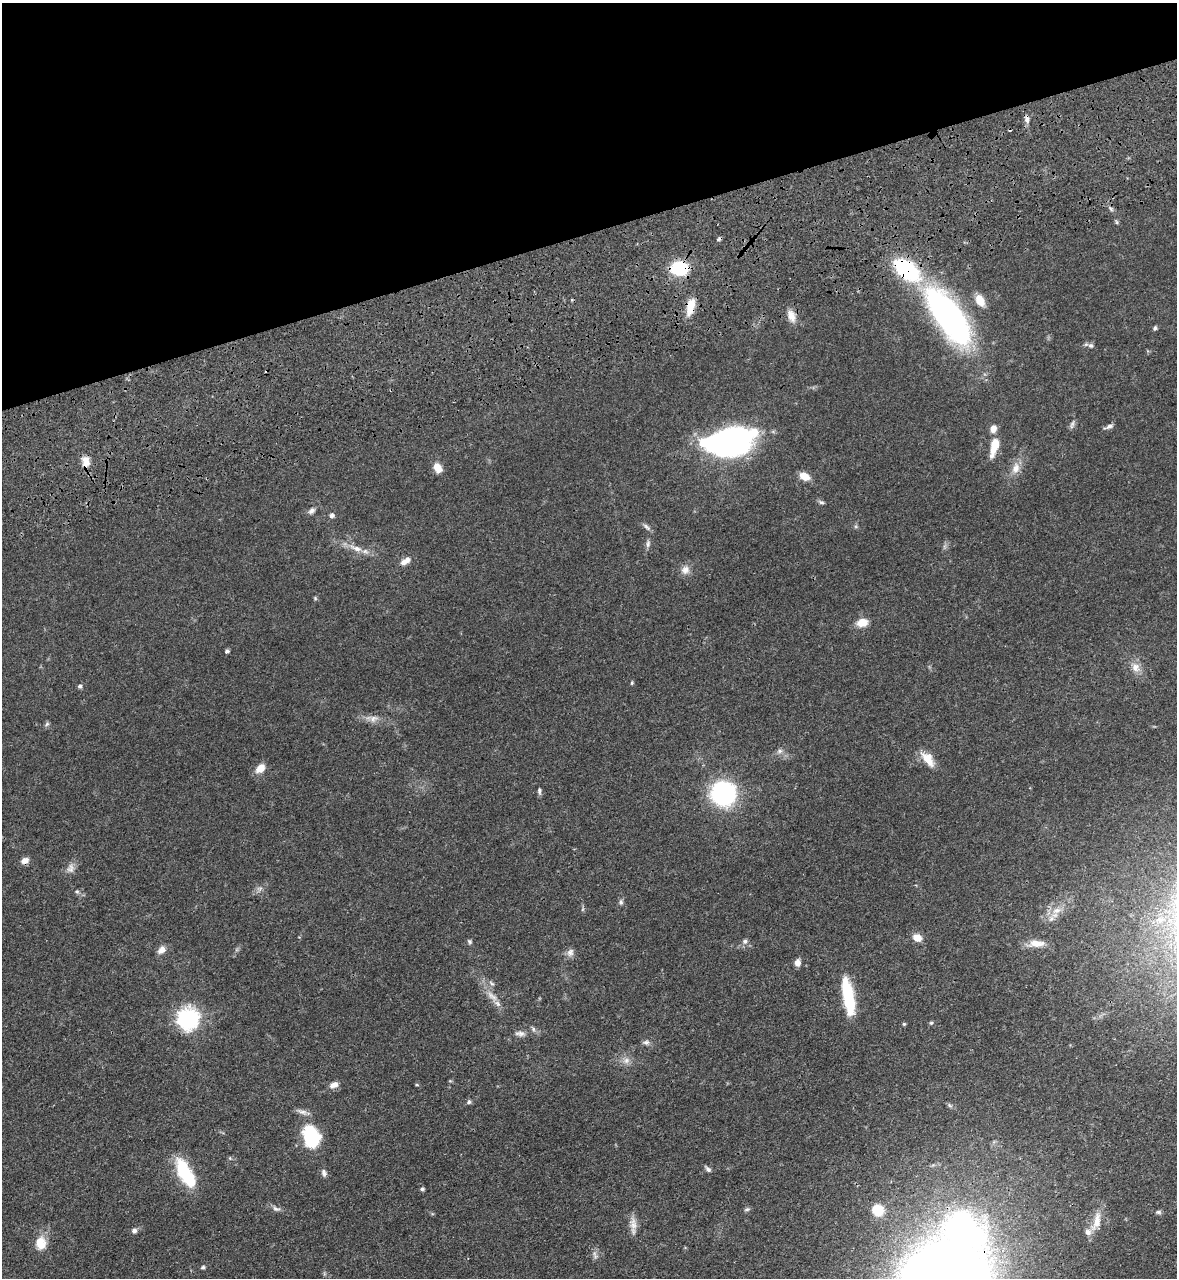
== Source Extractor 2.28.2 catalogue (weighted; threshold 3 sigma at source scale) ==
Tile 3 of 4 x 4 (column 3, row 1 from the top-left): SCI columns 2780-3954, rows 4005-5280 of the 5334 x 5453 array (HDU 1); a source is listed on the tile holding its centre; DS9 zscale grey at full resolution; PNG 1179 x 1280 px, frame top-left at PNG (2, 3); no overlay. Shown black and unused: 18% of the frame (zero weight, under 3 of 4 exposures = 11% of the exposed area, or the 3 px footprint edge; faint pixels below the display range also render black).
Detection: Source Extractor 2.28.2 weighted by HDU 2 'WHT'; one run over the whole footprint, this tile lists its part. Background 0.0519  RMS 0.0042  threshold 0.0187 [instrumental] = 3 sigma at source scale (4.5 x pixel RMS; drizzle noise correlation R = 1.50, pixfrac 1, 0.05/0.05 arcsec/px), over >= 5 px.
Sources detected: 91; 2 inside a brighter object's white glare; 2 cosmic-ray / hot-pixel residue — not listed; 5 inside a brighter listed object's ellipse — not listed separately; the other 82 listed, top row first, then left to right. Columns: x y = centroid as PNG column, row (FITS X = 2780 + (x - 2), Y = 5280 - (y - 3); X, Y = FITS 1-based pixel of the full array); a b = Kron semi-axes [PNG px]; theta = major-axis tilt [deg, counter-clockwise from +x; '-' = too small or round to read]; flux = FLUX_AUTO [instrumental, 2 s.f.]
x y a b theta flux
1027 119 9 6 -87 1.7
1111 209 7 4 -71 0.69
1117 222 6 4 -88 0.54
679 268 11 8 1 35
980 300 14 10 -61 5.1
690 307 22 9 76 5.8
791 316 17 9 -69 3.7
949 316 67 26 -54 120
1155 328 6 5 - 0.73
1091 345 7 7 - 1.1
1072 424 13 4 72 1.1
1109 426 10 6 22 1.2
732 441 37 23 20 120
994 446 22 8 77 7.7
86 462 16 10 -82 3.9
437 468 11 8 -62 4.3
1016 468 15 10 75 4.1
804 476 11 7 -22 4.9
821 502 8 5 -16 0.86
311 511 9 7 42 1.4
332 515 6 5 - 1.3
646 527 12 5 -44 1.3
648 544 11 5 83 1.3
356 548 22 7 -20 4.3
407 560 10 7 34 2.2
685 570 12 11 - 2.7
315 598 6 4 -49 0.49
862 622 12 9 12 5.1
227 651 5 4 - 0.82
1136 668 13 11 -45 3.4
632 683 5 4 - 0.45
80 686 6 5 - 0.85
373 718 17 9 -2 3.3
47 724 7 5 46 0.76
780 751 8 6 21 1.2
928 759 20 11 -51 6.3
260 768 12 8 47 4.4
539 791 8 5 -83 0.94
723 793 17 16 - 67
25 861 9 7 24 2.6
71 868 13 10 78 2.4
260 888 7 4 19 0.95
77 891 6 5 - 0.74
621 902 7 6 - 0.97
583 909 6 4 71 0.55
1056 910 14 8 20 3.9
917 938 9 7 -31 4.2
469 941 6 5 - 0.72
745 941 7 6 - 1.2
1036 943 23 9 1 4.7
161 950 11 8 46 2.6
570 952 12 9 59 1.9
797 963 8 6 87 2.3
492 983 8 4 -34 0.83
847 992 41 12 -78 17
492 996 19 7 -36 3.5
188 1019 8 8 - 160
931 1023 5 5 - 0.59
904 1024 4 4 - 0.5
533 1029 7 6 - 0.9
521 1034 13 6 -6 1.8
646 1042 8 6 -5 1.3
626 1060 9 9 - 2.2
334 1085 10 6 17 2.8
417 1085 5 3 - 0.39
469 1102 6 5 - 0.86
302 1112 17 6 -19 2
311 1137 20 13 -75 30
708 1169 9 5 -41 1.2
185 1173 33 13 -60 23
324 1173 9 6 -76 1.4
422 1189 5 4 - 0.72
276 1209 12 6 -21 1.5
747 1209 8 5 7 0.76
878 1210 10 10 - 9.7
1158 1212 7 5 0 0.84
1096 1221 29 10 75 6.2
633 1224 19 9 -84 3.4
134 1231 7 6 - 1.3
40 1243 16 13 -90 6.4
595 1256 7 5 -48 0.92
203 1267 5 4 - 0.65
Overlapping masked pixels (flux is a lower limit): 4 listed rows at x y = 1027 119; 679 268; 690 307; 86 462